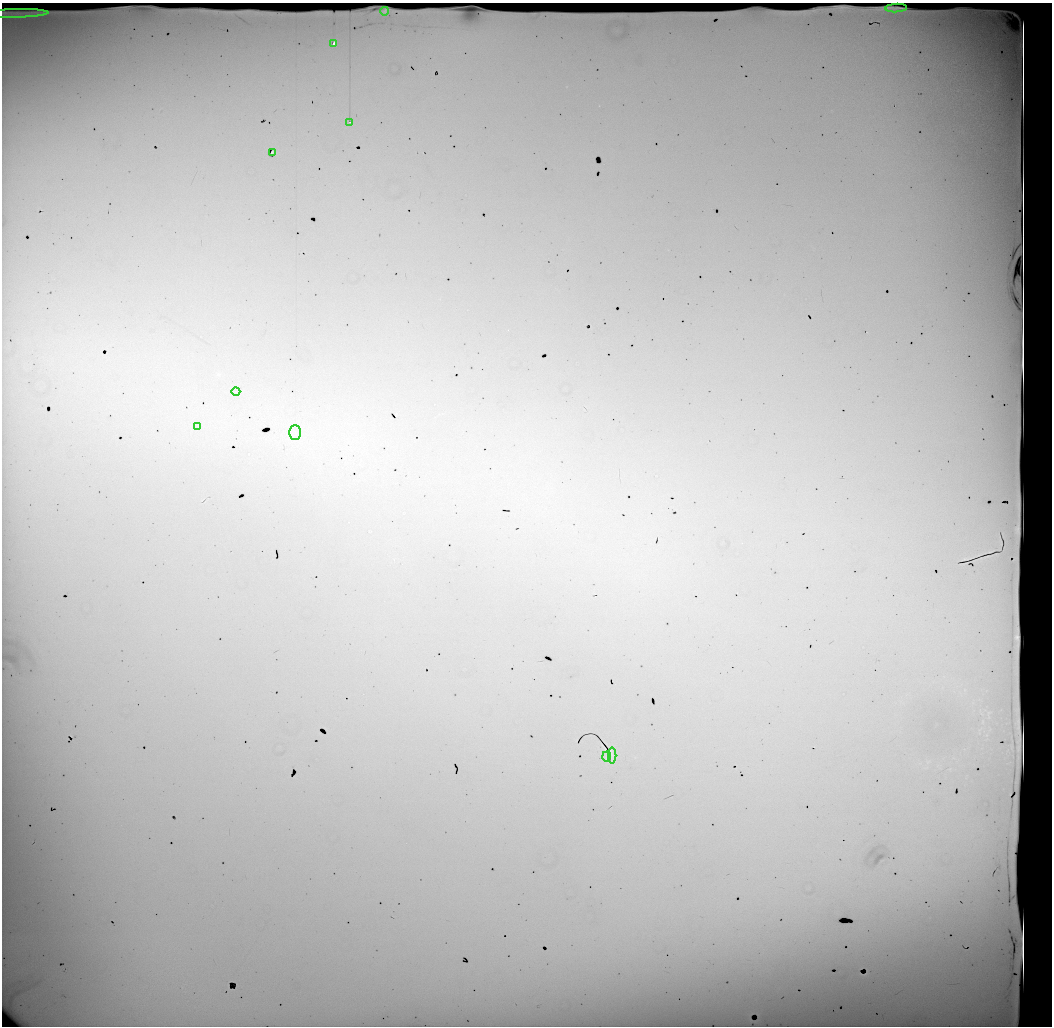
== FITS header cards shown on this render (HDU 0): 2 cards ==
NAXIS1  =                 1050 / length of data axis 1
NAXIS2  =                 1024 / length of data axis 2

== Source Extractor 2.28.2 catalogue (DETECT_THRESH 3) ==
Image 1050 x 1024 px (HDU 0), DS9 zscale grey, 1 PNG px = 1 image px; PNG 1054 x 1028 px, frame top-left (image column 1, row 1024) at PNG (2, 3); each listed source drawn as its Kron ellipse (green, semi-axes under 4 px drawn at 4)
Background 22900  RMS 110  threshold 321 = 3 sigma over >= 5 px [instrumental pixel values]
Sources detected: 14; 3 with non-positive FLUX_AUTO (blend fragments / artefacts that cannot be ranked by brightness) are neither listed nor drawn; the other 11 listed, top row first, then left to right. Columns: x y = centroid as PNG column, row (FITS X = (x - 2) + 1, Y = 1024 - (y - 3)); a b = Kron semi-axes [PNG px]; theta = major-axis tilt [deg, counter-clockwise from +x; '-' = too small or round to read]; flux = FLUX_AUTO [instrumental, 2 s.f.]
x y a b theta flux
896 8 10 2 2 14000
385 11 4 2 - 5500
15 13 33 4 2 65000
334 44 3 3 - 36000
350 122 2 2 - 5900
273 152 3 3 - 11000
236 392 4 3 - 7600
197 426 3 2 - 9500
295 433 7 6 - 25000
612 755 8 2 -90 13000
606 756 5 2 - 9900
At the frame edge (FLAGS 8, measured only in part): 1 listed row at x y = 15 13
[3 non-positive-flux detections neither listed nor drawn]